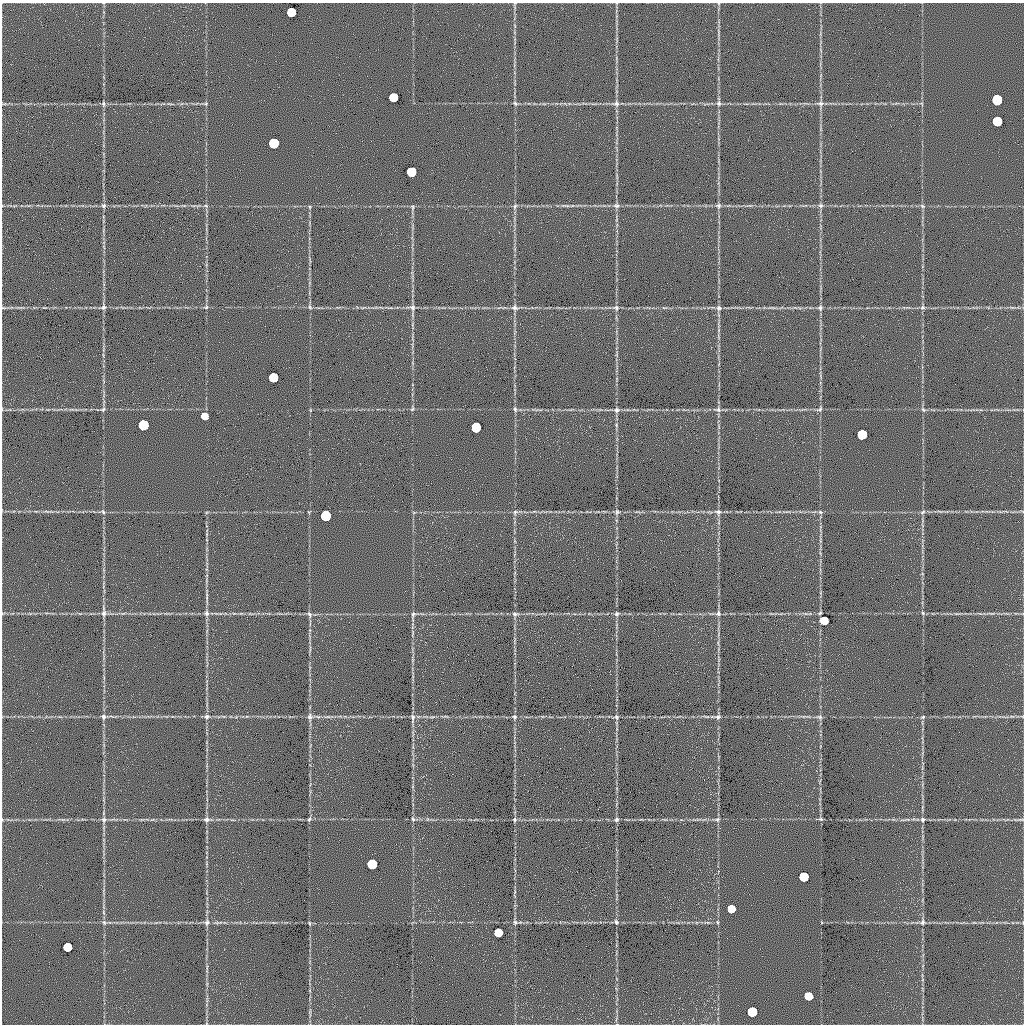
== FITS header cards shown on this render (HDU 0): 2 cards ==
NAXIS1  =                 1022 / length of data axis 1
NAXIS2  =                 1022 / length of data axis 2

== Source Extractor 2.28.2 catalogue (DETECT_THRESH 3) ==
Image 1022 x 1022 px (HDU 0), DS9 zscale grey, 1 PNG px = 1 image px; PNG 1026 x 1026 px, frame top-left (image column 1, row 1022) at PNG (2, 3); no overlay
Background 0.592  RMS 8.9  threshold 26.6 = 3 sigma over >= 5 px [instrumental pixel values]
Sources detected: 114; all 114 listed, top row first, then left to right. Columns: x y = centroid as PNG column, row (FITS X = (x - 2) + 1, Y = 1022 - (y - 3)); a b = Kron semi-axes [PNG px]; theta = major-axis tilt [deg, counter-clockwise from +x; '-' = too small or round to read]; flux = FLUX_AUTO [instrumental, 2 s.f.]
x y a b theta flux
291 12 6 6 - 57000
718 31 6 4 -71 870
393 97 6 6 - 57000
997 100 6 6 - 170000
103 103 8 4 -83 1200
515 103 8 6 -29 1300
719 103 7 6 - 1600
820 103 11 6 3 2400
170 104 12 3 -7 1300
206 104 6 5 - 930
616 104 9 8 - 2400
922 104 6 4 -71 770
997 121 6 6 - 85000
274 143 6 6 - 140000
411 172 6 6 - 80000
104 205 8 7 - 1600
206 206 6 5 - 1100
515 206 8 5 73 1400
566 206 13 4 -1 1800
616 206 9 7 -12 2100
718 206 8 7 - 1800
821 206 6 6 - 1600
922 206 8 5 -28 1200
310 207 5 4 - 640
412 207 8 4 -78 1100
103 307 8 7 - 1800
206 307 7 5 15 1100
310 307 8 5 -60 1300
412 307 12 8 -12 2700
922 307 7 6 - 1500
1012 307 6 4 -18 890
3 308 8 4 -8 860
390 308 10 3 10 1100
515 308 11 7 -10 2600
616 308 9 8 - 2000
664 308 6 3 -18 700
719 308 8 7 - 1900
772 308 8 4 -9 1100
820 308 7 7 - 1600
273 377 6 6 - 70000
103 409 7 5 28 1300
412 409 7 5 70 960
515 409 7 5 -80 1200
718 409 12 7 -3 2300
820 409 9 6 40 1500
617 410 8 7 - 2100
923 410 8 5 -49 1300
204 416 5 5 - 13000
143 425 6 6 - 150000
616 425 6 4 -89 850
476 427 6 6 - 95000
862 434 6 6 - 96000
47 511 9 3 -21 860
940 511 9 3 -21 850
103 512 7 5 -63 1200
515 512 9 6 57 1700
617 512 8 6 89 1600
718 512 10 8 -6 2600
820 512 7 5 -7 1300
923 512 8 5 39 1400
326 516 6 6 - 180000
207 534 6 3 72 730
207 598 17 3 -84 2200
104 613 10 7 -87 2700
207 613 8 6 -88 1900
718 613 8 7 - 1900
820 613 5 4 - 780
923 613 6 5 - 950
992 613 8 4 -8 1100
309 614 9 6 -64 1800
515 614 10 6 3 1900
617 614 7 7 - 1500
806 614 6 3 -18 900
956 614 8 4 0 1000
413 615 14 6 81 2100
824 621 6 5 - 25000
103 717 8 7 - 1900
207 717 8 6 5 1800
310 717 11 8 -89 2700
327 717 11 4 8 1700
514 717 8 7 - 1600
616 717 8 7 - 1600
717 717 16 7 1 2800
820 717 9 6 -15 1600
923 717 7 5 27 1100
413 718 15 6 89 2700
207 819 9 8 - 2200
309 819 7 5 59 1100
413 819 8 5 -69 1200
515 819 6 5 - 1200
616 819 7 5 33 1300
717 819 8 7 - 1600
821 819 7 5 -20 1100
923 819 8 7 - 1700
104 820 9 8 - 2400
905 820 17 3 8 2100
1020 820 9 3 5 1000
372 864 6 6 - 120000
804 877 6 6 - 93000
731 909 6 5 - 25000
103 912 6 4 -89 1000
104 922 8 5 -63 1400
515 922 6 6 - 1400
616 922 7 5 -63 1300
717 922 5 3 - 680
922 922 9 7 71 2100
974 922 6 4 -19 700
207 923 9 7 70 2100
310 923 7 3 -81 730
498 932 6 6 - 34000
67 947 6 6 - 48000
808 996 6 6 - 28000
310 1012 13 3 -89 1500
752 1012 6 6 - 97000
At the frame edge (FLAGS 8, measured only in part): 1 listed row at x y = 3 308